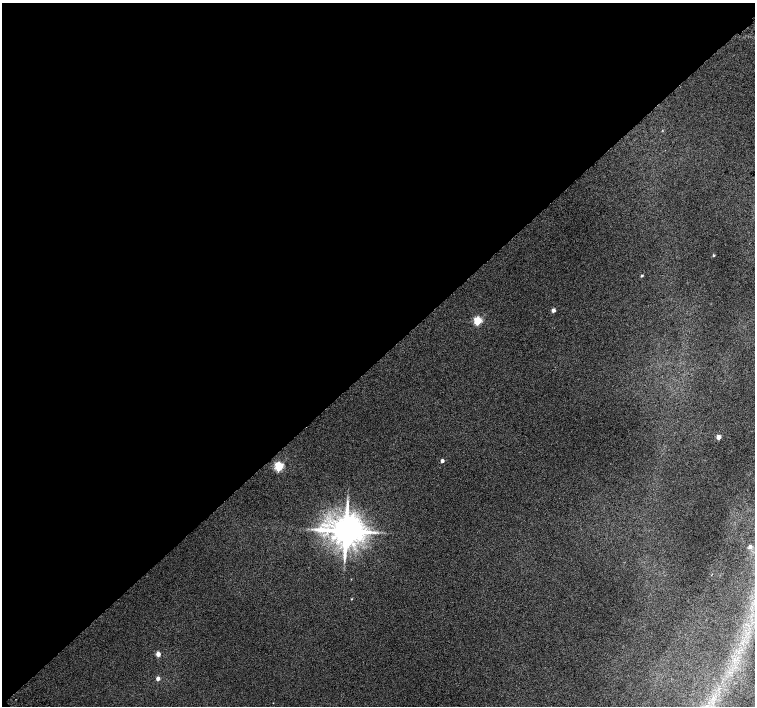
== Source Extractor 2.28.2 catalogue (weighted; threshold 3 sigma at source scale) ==
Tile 5 of 4 x 4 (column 1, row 2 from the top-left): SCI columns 51-1556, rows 3080-4487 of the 6118 x 6093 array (HDU 1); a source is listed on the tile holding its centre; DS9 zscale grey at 2 x 2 block average (1 PNG px = mean of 2 x 2 image px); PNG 757 x 708 px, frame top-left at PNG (2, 3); no overlay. Shown black and unused: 51% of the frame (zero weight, under 2 of 3 exposures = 3% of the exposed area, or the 3 px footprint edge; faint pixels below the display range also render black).
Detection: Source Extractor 2.28.2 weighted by HDU 2 'WHT'; one run over the whole footprint, this tile lists its part. Background 0.0415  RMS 0.035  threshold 0.158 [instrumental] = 3 sigma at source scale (4.5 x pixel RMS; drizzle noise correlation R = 1.50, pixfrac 1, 0.0396/0.0396 arcsec/px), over >= 5 px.
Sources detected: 12; all 12 listed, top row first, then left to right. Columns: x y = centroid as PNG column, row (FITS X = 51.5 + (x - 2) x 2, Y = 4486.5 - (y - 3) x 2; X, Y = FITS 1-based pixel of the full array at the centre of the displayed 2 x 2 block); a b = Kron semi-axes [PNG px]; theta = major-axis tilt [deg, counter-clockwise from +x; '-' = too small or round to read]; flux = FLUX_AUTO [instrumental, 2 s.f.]
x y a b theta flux
713 255 3 2 - 8.8
642 276 3 3 - 9.9
553 310 3 3 - 57
477 321 3 3 - 550
718 437 3 3 - 110
442 461 3 2 - 41
279 466 3 3 - 770
346 531 8 7 - 25000
750 547 3 3 - 40
351 599 3 2 - 4.9
158 654 3 2 - 86
158 678 3 2 - 62